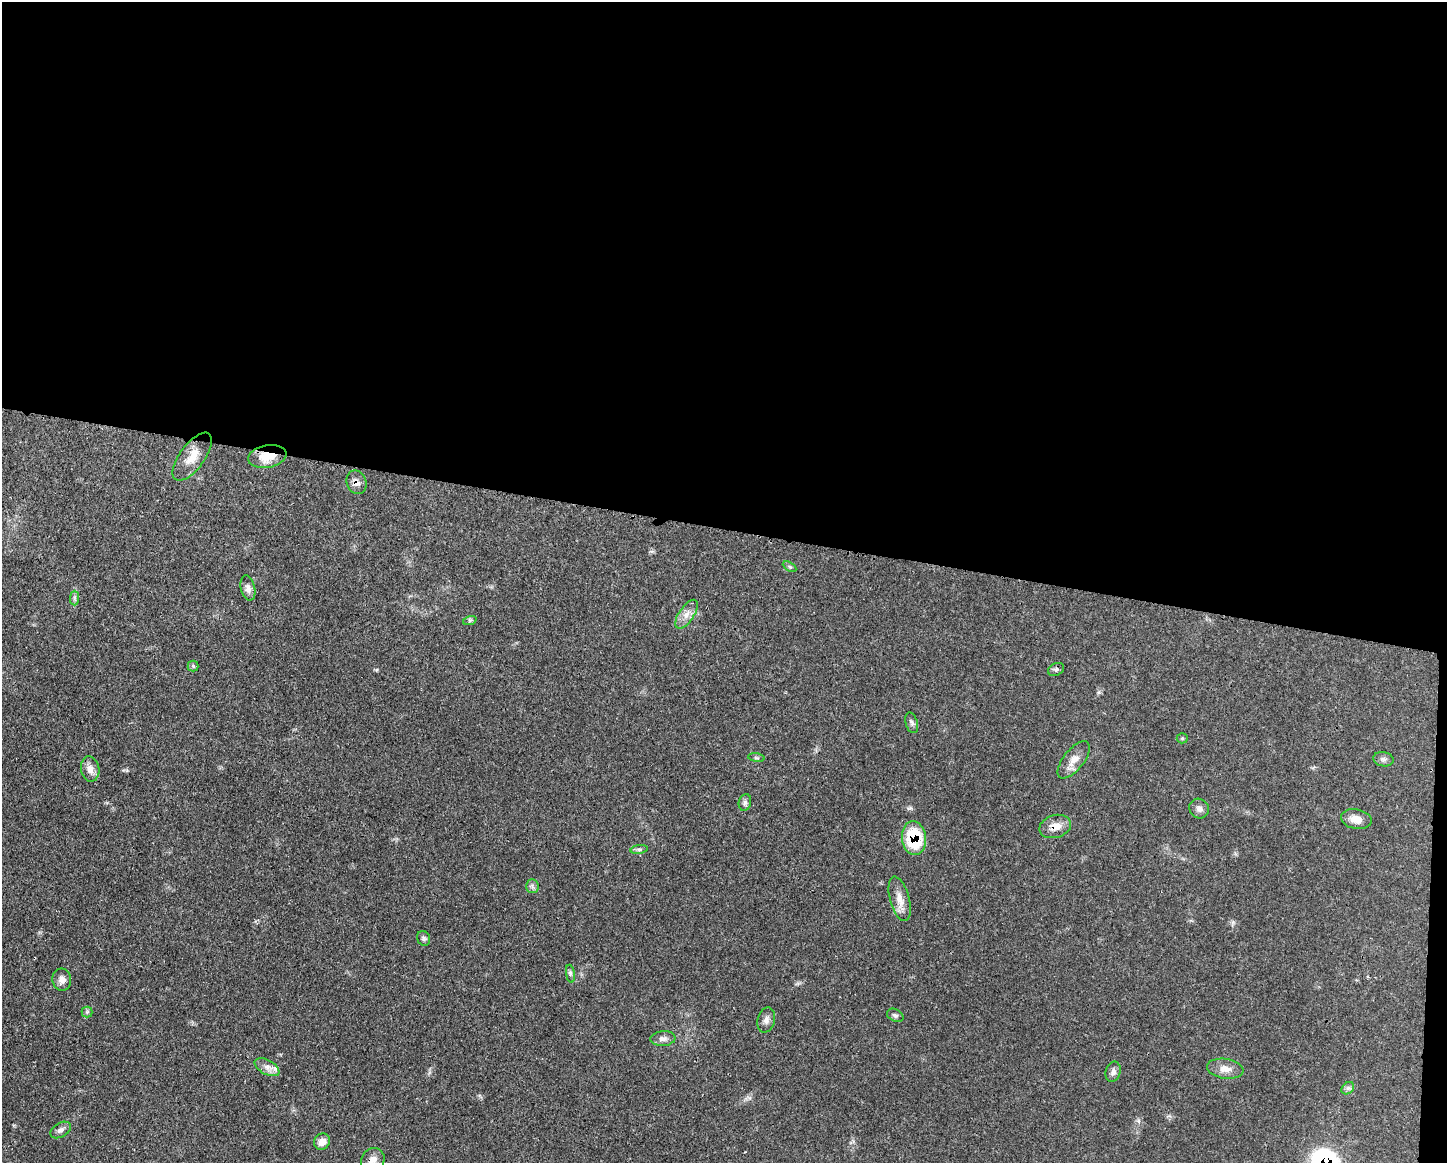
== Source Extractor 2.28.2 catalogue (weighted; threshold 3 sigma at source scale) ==
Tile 3 of 3 x 4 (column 3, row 1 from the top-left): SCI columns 3001-4445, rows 3491-4651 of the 4670 x 4658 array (HDU 1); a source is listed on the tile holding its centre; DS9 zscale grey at full resolution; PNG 1449 x 1165 px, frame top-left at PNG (2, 2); each listed source drawn as its Kron ellipse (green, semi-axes under 4 px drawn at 4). Shown black and unused: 46% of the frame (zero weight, under 3 of 4 exposures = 1% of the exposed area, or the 3 px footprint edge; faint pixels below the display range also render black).
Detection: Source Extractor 2.28.2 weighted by HDU 2 'WHT'; one run over the whole footprint, this tile lists its part. Background 0.0552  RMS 0.0032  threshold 0.0146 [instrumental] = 3 sigma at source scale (4.5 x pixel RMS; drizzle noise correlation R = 1.50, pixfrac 1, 0.05/0.05 arcsec/px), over >= 5 px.
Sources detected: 40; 1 cosmic-ray / hot-pixel residue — neither listed nor drawn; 1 inside a brighter listed object's ellipse — not listed separately; the other 38 listed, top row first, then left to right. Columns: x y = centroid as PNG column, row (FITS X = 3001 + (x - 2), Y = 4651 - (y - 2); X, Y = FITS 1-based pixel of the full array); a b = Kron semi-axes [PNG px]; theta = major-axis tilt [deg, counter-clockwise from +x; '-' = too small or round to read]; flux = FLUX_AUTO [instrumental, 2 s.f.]
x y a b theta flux
267 456 19 11 10 5.8
192 457 28 12 53 5.5
356 482 12 9 -68 1.9
790 567 7 4 -31 0.56
248 588 13 7 -77 1.7
74 598 7 4 89 0.81
687 614 16 7 56 2.5
470 620 7 4 19 0.55
193 666 5 5 - 0.57
1056 669 8 6 26 0.79
912 723 10 6 -74 0.88
1182 738 5 5 - 0.43
756 758 8 4 -9 0.57
1383 759 10 7 -9 1.1
1074 760 22 10 52 3.6
90 769 12 9 -80 2.4
745 802 8 6 75 0.9
1199 809 10 9 - 1.5
1356 819 15 9 -10 3.1
1055 826 16 11 16 3.6
914 838 17 12 -84 18
639 849 9 4 8 0.73
532 886 7 6 - 0.93
900 899 23 9 -75 3.7
424 938 8 6 -63 0.8
570 974 9 4 -81 0.67
62 980 11 9 -77 1.8
87 1012 5 5 - 0.61
895 1015 9 6 -27 0.78
766 1020 13 8 75 1.7
663 1039 12 7 4 1.6
267 1067 13 7 -28 2
1225 1069 18 10 -8 3.1
1113 1072 10 7 72 1.3
1348 1088 7 5 44 0.82
61 1130 11 7 30 1.4
322 1142 8 7 - 2.5
373 1160 12 11 - 2.3
Overlapping masked pixels (flux is a lower limit): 4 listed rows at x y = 267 456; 356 482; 1055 826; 914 838
Isophote crosses this tile's border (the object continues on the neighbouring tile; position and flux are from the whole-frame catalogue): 1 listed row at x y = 373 1160